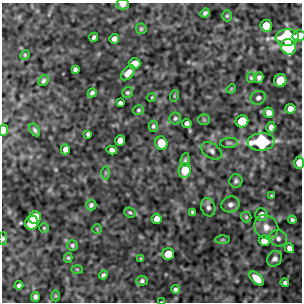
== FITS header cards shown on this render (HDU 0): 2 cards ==
NAXIS1  =                  300
NAXIS2  =                  300

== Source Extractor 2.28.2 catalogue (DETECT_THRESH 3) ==
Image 300 x 300 px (HDU 0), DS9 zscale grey, 1 PNG px = 1 image px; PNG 304 x 304 px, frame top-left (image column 1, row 300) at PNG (2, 3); each listed source drawn as its Kron ellipse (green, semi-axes under 4 px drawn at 4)
Background -0.0383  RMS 0.38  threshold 1.14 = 3 sigma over >= 5 px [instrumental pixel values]
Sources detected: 84; all 84 listed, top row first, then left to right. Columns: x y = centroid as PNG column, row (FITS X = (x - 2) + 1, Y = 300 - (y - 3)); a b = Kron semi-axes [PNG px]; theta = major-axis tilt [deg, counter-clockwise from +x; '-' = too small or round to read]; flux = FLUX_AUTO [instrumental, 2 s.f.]
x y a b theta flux
123 5 6 5 - 100
205 13 5 4 - 67
227 16 5 4 - 36
266 26 6 5 - 640
141 29 5 5 - 41
299 35 6 5 - 290
94 37 4 4 - 68
287 37 11 8 5 2900
114 39 5 4 - 120
288 47 8 7 - 1700
25 55 5 4 - 30
134 64 6 5 - 380
75 69 4 4 - 65
128 73 8 5 48 190
251 78 5 4 - 38
259 78 5 4 - 89
280 80 7 6 - 420
43 81 6 4 56 51
231 89 5 4 - 24
128 92 6 5 - 48
92 93 5 4 - 78
174 96 6 3 72 25
152 97 4 3 - 25
258 98 8 6 22 83
120 103 4 4 - 79
290 109 5 5 - 240
138 110 5 5 - 41
269 113 5 5 - 210
175 118 6 6 - 48
204 120 6 5 - 37
242 121 6 6 - 810
187 123 5 4 - 93
153 126 6 4 76 52
271 127 5 4 - 140
3 130 6 4 87 530
35 130 7 4 -58 56
88 134 4 4 - 64
120 140 5 5 - 190
261 142 13 9 5 2700
161 143 7 6 - 560
229 143 9 5 6 53
65 149 5 4 - 150
112 150 5 4 - 110
211 151 11 7 -31 110
185 160 7 4 83 43
299 163 6 5 - 220
185 170 7 6 - 600
106 173 7 4 90 40
236 181 7 6 - 67
271 196 4 3 - 33
230 204 9 8 - 120
91 205 5 5 - 60
208 207 9 7 -72 86
130 212 6 5 - 43
192 212 4 3 - 39
261 215 6 6 - 150
246 217 5 5 - 38
35 218 6 6 - 830
156 219 5 5 - 240
292 220 4 4 - 56
32 223 7 6 - 1200
266 227 13 11 -48 250
44 228 4 4 - 30
97 229 5 5 - 30
278 238 9 8 - 120
3 239 6 3 89 59
222 240 7 4 1 32
264 241 5 5 - 380
72 245 5 5 - 52
289 248 5 4 - 120
168 254 6 5 - 590
68 258 5 4 - 36
141 259 3 2 - 28
275 259 8 7 - 97
77 269 6 4 -2 25
103 275 4 3 - 58
257 278 8 5 -44 370
142 281 5 4 - 59
285 283 4 4 - 75
19 285 4 4 - 70
175 289 4 4 - 62
56 296 5 3 - 24
35 297 5 4 - 72
161 302 4 2 - 17
At the frame edge (FLAGS 8, measured only in part): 6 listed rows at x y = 123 5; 299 35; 3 130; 299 163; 3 239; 161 302